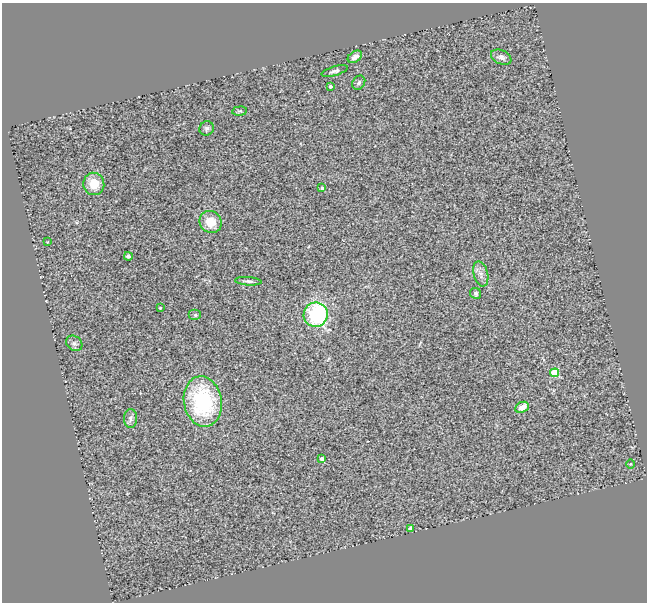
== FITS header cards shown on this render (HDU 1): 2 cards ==
NAXIS1  =                  645
NAXIS2  =                  600

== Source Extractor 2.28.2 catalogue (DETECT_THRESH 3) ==
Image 645 x 600 px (HDU 1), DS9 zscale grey, 1 PNG px = 1 image px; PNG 649 x 604 px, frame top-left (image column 1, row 600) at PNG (2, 3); each listed source drawn as its Kron ellipse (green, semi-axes under 4 px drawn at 4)
Background 0.562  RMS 0.2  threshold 0.593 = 3 sigma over >= 5 px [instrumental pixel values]
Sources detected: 26; all 26 listed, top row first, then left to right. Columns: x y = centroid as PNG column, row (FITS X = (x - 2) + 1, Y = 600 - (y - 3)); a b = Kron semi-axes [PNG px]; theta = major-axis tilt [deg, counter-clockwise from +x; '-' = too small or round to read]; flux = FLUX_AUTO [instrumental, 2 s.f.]
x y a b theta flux
355 57 8 5 34 67
501 57 11 7 -24 63
335 71 14 4 16 42
359 83 7 6 - 38
330 86 3 3 - 45
240 111 7 4 6 20
207 128 7 7 - 34
94 184 11 10 - 230
322 188 3 3 - 26
210 222 11 10 - 220
47 242 3 2 - 8.5
128 256 4 4 - 39
481 274 13 7 -76 78
248 281 13 4 -5 34
476 293 6 5 - 25
160 308 3 3 - 17
195 315 6 5 - 23
316 315 12 12 - 1600
74 343 9 7 -36 37
555 373 4 4 - 500
203 401 25 19 -80 1400
522 407 7 5 24 140
130 418 9 6 -89 41
322 459 4 3 - 61
631 464 5 3 - 13
410 528 4 4 - 92